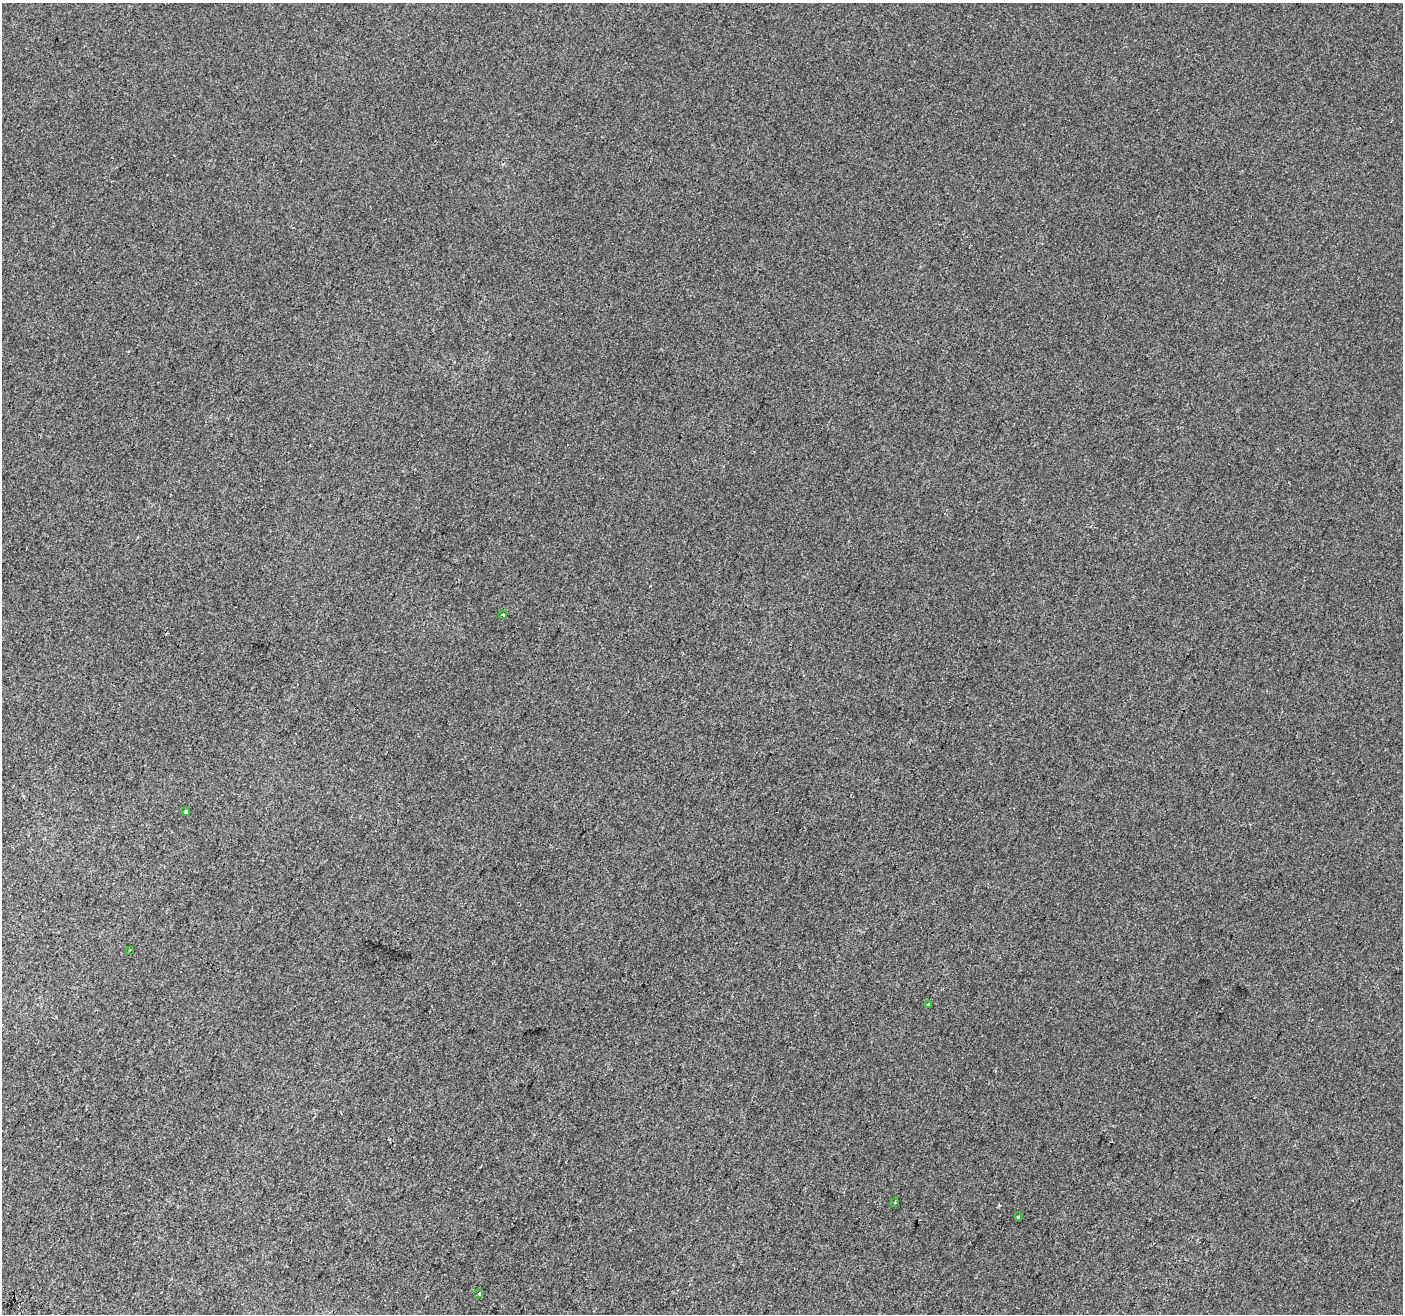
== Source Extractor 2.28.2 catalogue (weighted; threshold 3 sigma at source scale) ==
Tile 7 of 4 x 4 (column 3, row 2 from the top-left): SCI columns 2827-4227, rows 2939-4250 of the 5645 x 5810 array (HDU 1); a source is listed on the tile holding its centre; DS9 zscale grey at full resolution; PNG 1405 x 1316 px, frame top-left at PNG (2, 3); each listed source drawn as its Kron ellipse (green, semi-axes under 4 px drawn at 4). Shown black and unused: <1% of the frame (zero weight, under 2 of 3 exposures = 2% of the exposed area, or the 3 px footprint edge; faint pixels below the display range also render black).
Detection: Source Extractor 2.28.2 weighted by HDU 2 'WHT'; one run over the whole footprint, this tile lists its part. Background 0.00278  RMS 0.0074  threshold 0.0331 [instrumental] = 3 sigma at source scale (4.5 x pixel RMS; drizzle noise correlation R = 1.50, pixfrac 1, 0.0396/0.0396 arcsec/px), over >= 5 px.
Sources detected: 7; all 7 listed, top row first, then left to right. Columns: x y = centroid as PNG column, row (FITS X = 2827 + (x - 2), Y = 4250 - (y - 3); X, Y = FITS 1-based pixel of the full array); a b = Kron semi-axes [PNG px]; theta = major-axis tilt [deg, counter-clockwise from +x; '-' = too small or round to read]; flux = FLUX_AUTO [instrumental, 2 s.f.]
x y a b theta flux
503 615 4 2 - 0.64
185 812 3 3 - 1.5
130 950 3 2 - 0.49
929 1005 3 3 - 1.9
895 1202 3 3 - 1.4
1018 1217 3 3 - 2.4
479 1294 3 3 - 2.4